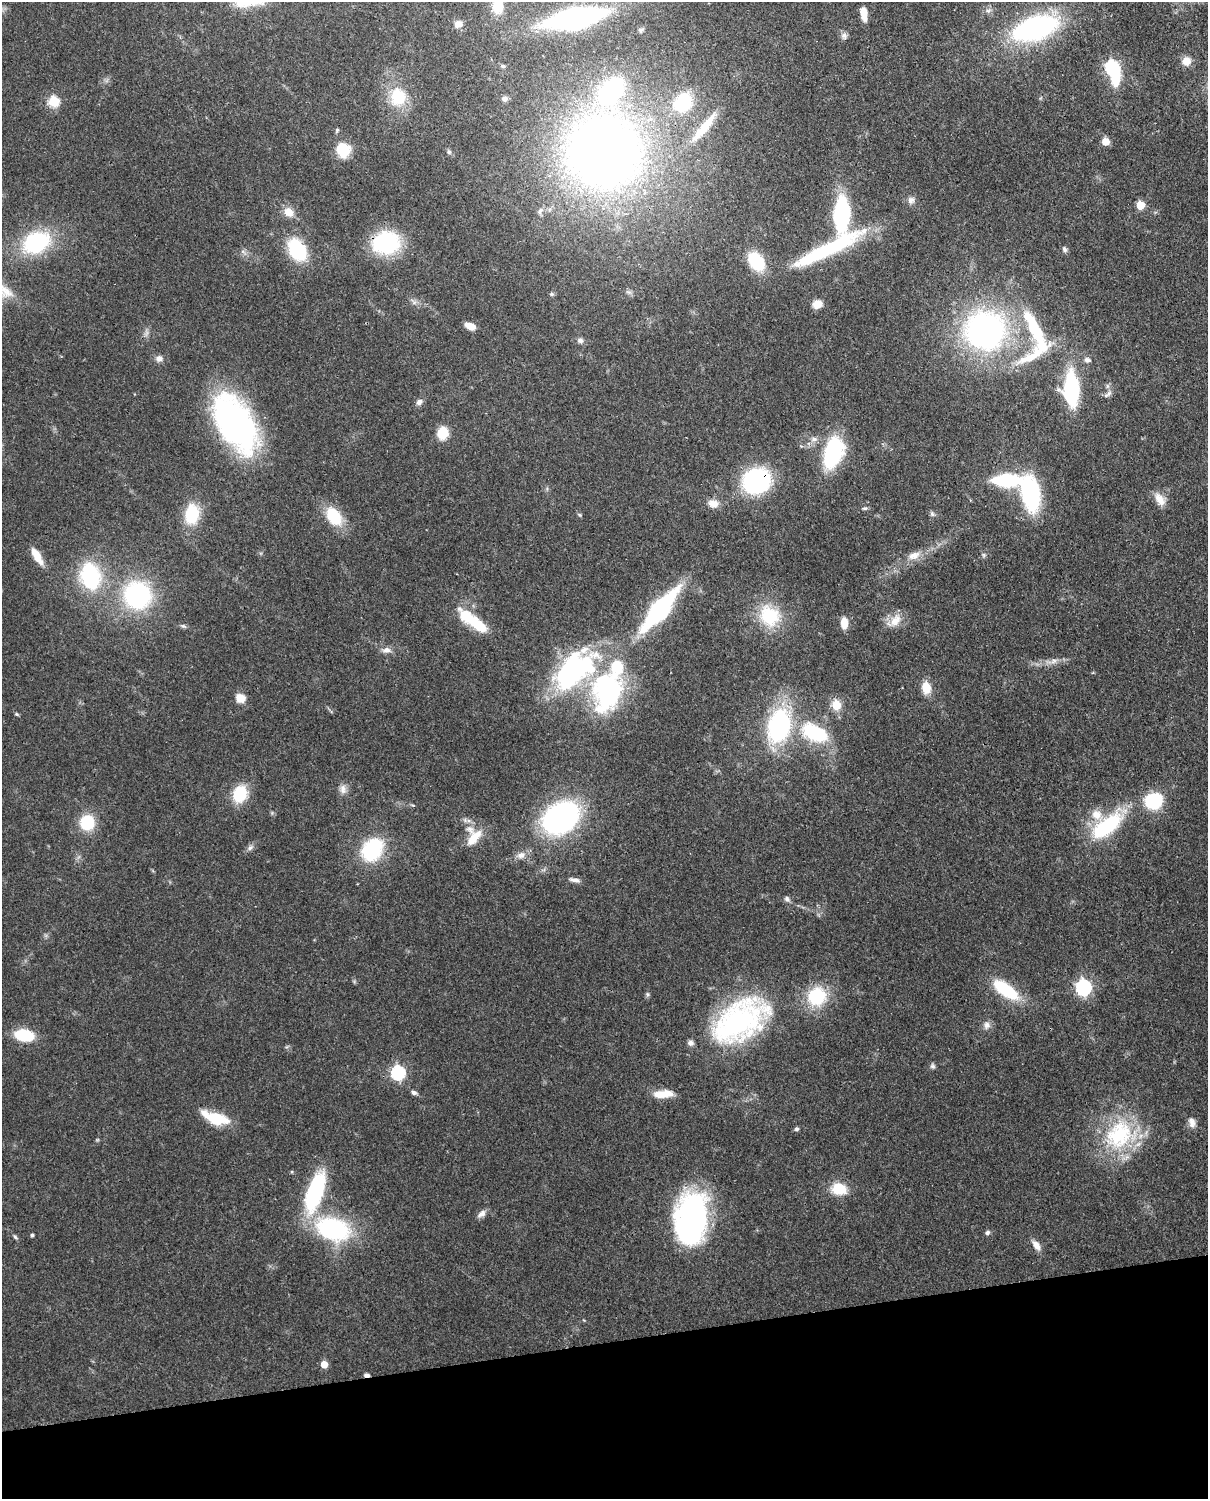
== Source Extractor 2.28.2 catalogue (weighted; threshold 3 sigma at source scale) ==
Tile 10 of 4 x 3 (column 2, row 3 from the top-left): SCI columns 1296-2501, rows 155-1651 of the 5001 x 4912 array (HDU 1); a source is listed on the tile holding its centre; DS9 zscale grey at full resolution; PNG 1210 x 1501 px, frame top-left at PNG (2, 2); no overlay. Shown black and unused: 10% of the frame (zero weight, under 3 of 4 exposures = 7% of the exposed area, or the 3 px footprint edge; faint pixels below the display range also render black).
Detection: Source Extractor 2.28.2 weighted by HDU 2 'WHT'; one run over the whole footprint, this tile lists its part. Background 0.114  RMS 0.0043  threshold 0.0195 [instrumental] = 3 sigma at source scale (4.5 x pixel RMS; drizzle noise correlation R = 1.50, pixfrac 1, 0.05/0.05 arcsec/px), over >= 5 px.
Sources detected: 128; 2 inside a brighter object's white glare — not listed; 6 inside a brighter listed object's ellipse — not listed separately; the other 120 listed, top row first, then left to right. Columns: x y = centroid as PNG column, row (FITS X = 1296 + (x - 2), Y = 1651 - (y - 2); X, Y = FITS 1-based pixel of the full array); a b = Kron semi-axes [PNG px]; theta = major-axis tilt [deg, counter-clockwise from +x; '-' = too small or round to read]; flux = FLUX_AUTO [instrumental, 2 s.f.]
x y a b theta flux
498 6 16 12 88 7.7
864 13 14 6 -81 5.6
575 18 39 14 11 140
458 24 9 8 - 2.8
1035 28 28 13 18 140
640 30 7 5 1 0.86
844 36 9 8 - 1.8
1186 61 9 9 - 4.7
503 66 6 4 -15 0.85
1112 67 6 6 - 73
398 96 19 16 -82 17
505 99 8 7 - 1.5
54 101 6 5 - 33
683 103 20 16 49 22
704 128 48 9 51 11
337 130 5 4 - 0.79
1106 141 5 5 - 9.2
343 150 17 15 -69 12
449 152 7 6 - 0.93
603 152 67 64 1 410
911 200 10 8 57 2
1140 205 5 5 - 16
540 211 11 6 55 1.7
289 212 12 10 -39 5.2
842 214 24 11 88 65
36 242 27 19 27 43
386 243 23 19 7 47
827 249 101 16 27 49
1064 249 8 6 -59 1.1
297 250 25 17 -57 26
756 261 15 10 -53 29
629 292 8 5 -44 1.1
551 294 6 5 - 0.68
414 302 11 4 -44 1.4
817 304 12 10 17 4
470 326 11 6 -24 4.7
1034 327 62 15 -63 29
984 330 32 31 - 150
580 340 8 7 - 1.5
159 358 10 8 7 2.2
1028 358 42 11 23 14
1087 360 9 7 -10 1.5
1071 389 29 13 -88 48
1108 394 13 6 36 1.7
419 402 9 7 39 1.9
235 423 65 34 -61 120
443 433 10 8 76 14
814 439 10 6 1 2
833 453 24 14 72 57
1006 480 21 9 0 48
756 481 26 23 20 56
1030 494 26 13 -80 70
1160 499 18 10 -57 4.8
713 503 14 10 -8 4.1
865 508 7 4 9 0.82
192 514 20 14 82 19
932 514 8 5 -64 1
580 515 5 4 - 0.57
334 516 22 14 -57 17
914 555 18 10 21 5
984 555 6 5 - 0.85
37 556 22 8 -59 6.7
90 576 19 12 -77 58
137 595 19 18 - 78
660 610 38 12 50 86
769 616 29 24 -57 21
895 621 20 12 49 6.1
844 623 11 7 -89 6.1
477 624 33 12 -39 17
183 626 8 5 -26 0.94
386 650 13 7 3 2.5
1054 661 10 9 - 2.4
574 670 58 31 42 79
926 688 16 11 -82 6
607 692 54 38 77 71
240 698 10 9 - 5.3
836 705 5 5 - 24
17 714 5 4 - 0.63
779 726 24 14 76 80
815 733 32 18 -25 31
343 789 14 9 -86 2.8
240 794 16 12 68 18
1154 801 15 14 - 27
413 805 6 3 -19 0.53
561 818 30 23 32 110
469 821 7 4 -18 1.2
87 822 16 15 - 16
1106 826 49 19 39 35
474 838 26 12 50 8.5
250 848 9 6 39 1.5
372 850 25 19 54 33
521 855 13 9 12 3.2
575 880 15 5 -10 2
787 899 9 6 -55 1.2
1083 987 7 6 - 120
1006 990 29 12 -36 26
647 994 7 4 -89 0.79
817 996 19 18 - 24
739 1021 66 38 33 94
987 1025 11 9 -85 2.4
24 1035 17 10 -10 21
932 1066 7 7 - 1.1
398 1073 6 6 - 75
414 1092 7 5 -20 1.3
664 1094 23 9 5 7.8
215 1118 31 11 -19 16
1192 1122 14 8 -75 2.8
797 1129 5 5 - 0.89
1120 1135 46 38 33 44
839 1189 16 12 -9 12
315 1192 39 14 71 57
482 1214 13 7 35 2.2
691 1217 50 30 83 120
333 1229 40 25 -17 54
987 1232 7 5 31 1.1
32 1235 3 3 - 0.88
15 1237 7 4 -45 0.84
1036 1245 14 8 -57 3.3
324 1364 5 5 - 8.5
367 1375 6 4 -3 1.5
Overlapping masked pixels (flux is a lower limit): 3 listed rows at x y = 386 243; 756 481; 367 1375
Isophote crosses this tile's border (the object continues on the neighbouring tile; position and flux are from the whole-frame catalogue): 1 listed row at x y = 498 6